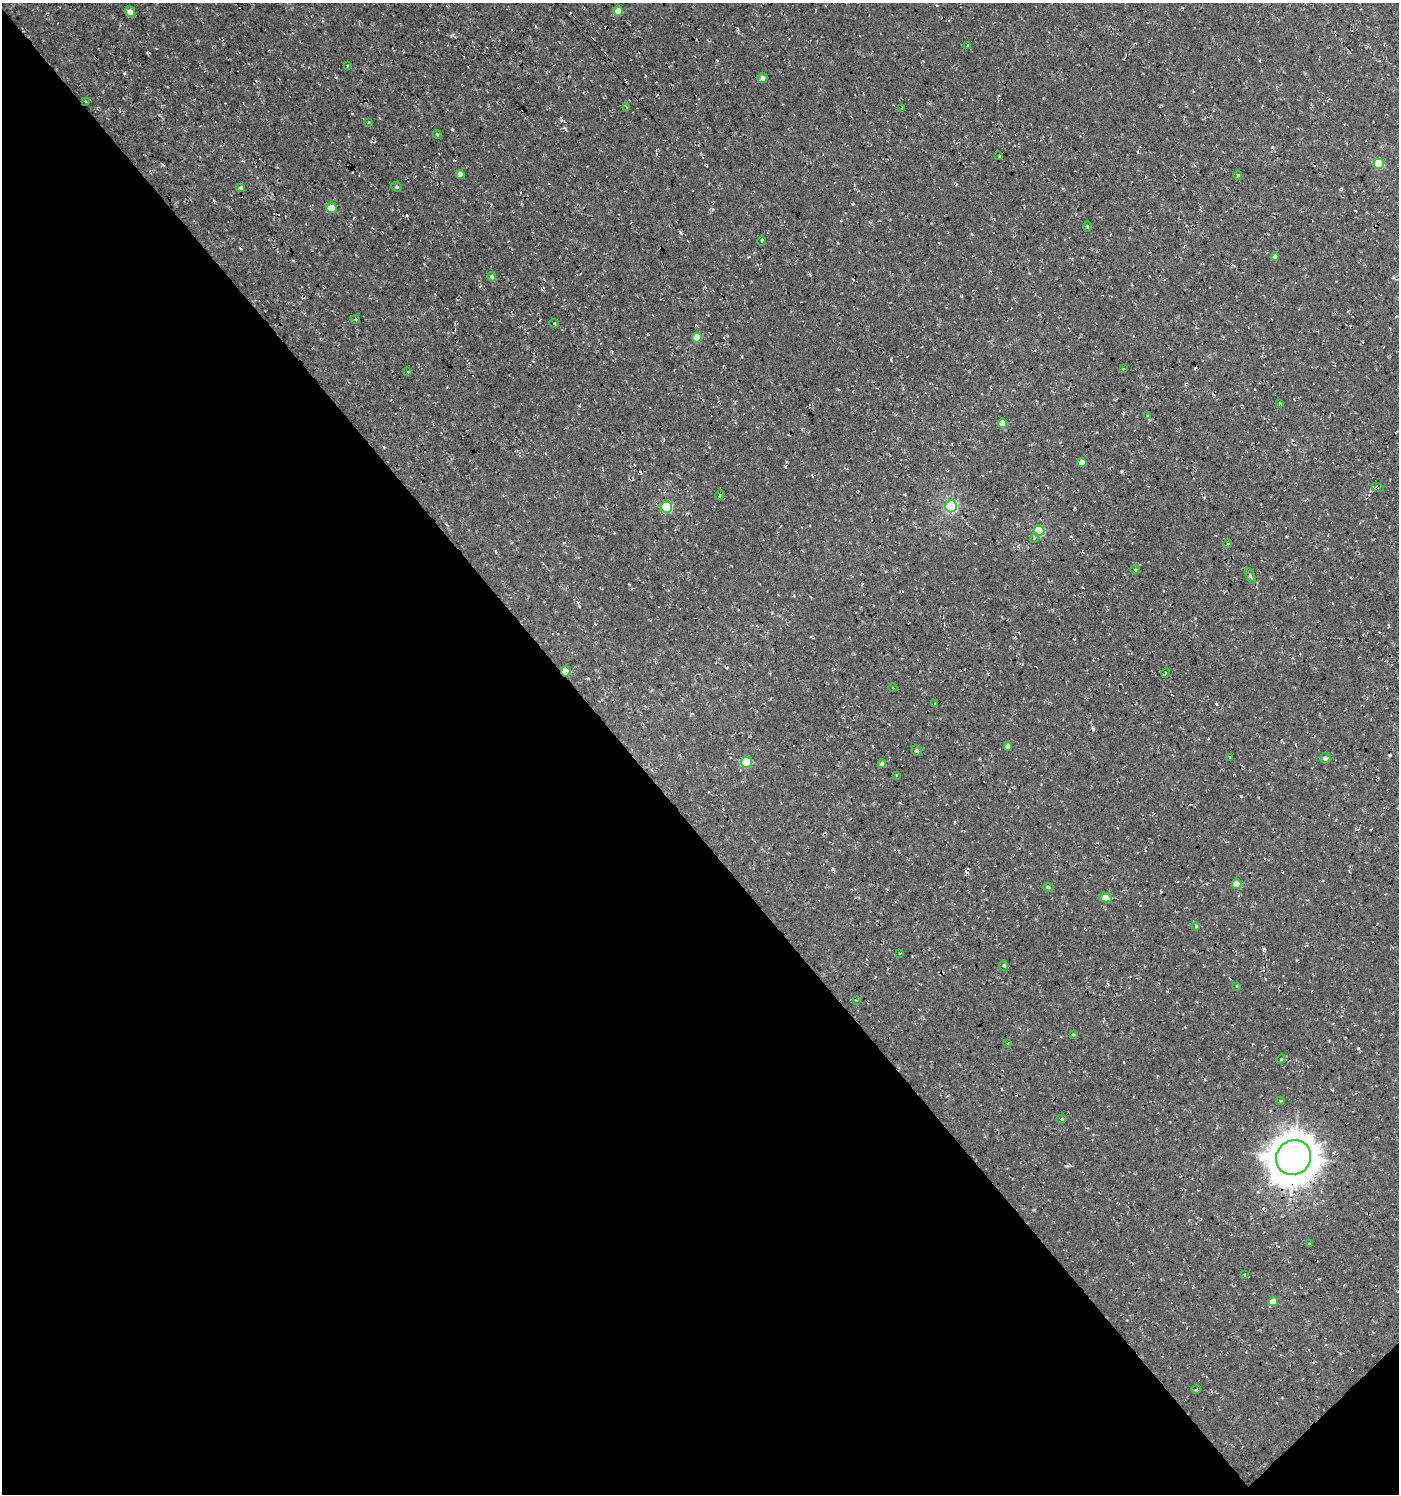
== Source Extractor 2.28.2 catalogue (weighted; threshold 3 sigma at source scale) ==
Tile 14 of 4 x 4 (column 2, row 4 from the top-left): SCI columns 1585-2981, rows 53-1544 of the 6024 x 6064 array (HDU 1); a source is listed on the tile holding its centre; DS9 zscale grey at full resolution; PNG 1401 x 1496 px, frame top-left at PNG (2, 3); each listed source drawn as its Kron ellipse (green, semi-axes under 4 px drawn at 4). Shown black and unused: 45% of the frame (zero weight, under 3 of 4 exposures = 5% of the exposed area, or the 3 px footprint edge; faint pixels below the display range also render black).
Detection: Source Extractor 2.28.2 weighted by HDU 2 'WHT'; one run over the whole footprint, this tile lists its part. Background 5.99e-04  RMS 0.0029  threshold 0.0132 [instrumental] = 3 sigma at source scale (4.5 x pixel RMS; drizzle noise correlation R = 1.50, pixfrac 1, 0.0396/0.0396 arcsec/px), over >= 5 px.
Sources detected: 69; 1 cosmic-ray / hot-pixel residue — neither listed nor drawn; the other 68 listed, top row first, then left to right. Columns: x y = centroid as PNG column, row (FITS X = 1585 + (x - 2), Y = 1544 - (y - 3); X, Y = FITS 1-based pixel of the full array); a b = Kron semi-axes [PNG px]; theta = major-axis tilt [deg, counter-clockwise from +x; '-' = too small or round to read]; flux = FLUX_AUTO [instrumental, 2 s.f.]
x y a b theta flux
618 11 5 4 - 3.8
130 12 5 5 - 1.9
968 45 3 2 - 0.24
347 66 3 2 - 0.26
762 78 5 5 - 1.3
86 101 3 2 - 0.25
627 107 3 2 - 0.34
902 108 3 2 - 0.23
369 122 4 3 - 0.33
437 134 4 3 - 0.3
999 156 3 2 - 0.3
1379 164 5 5 - 13
460 174 4 4 - 1.9
1238 175 4 3 - 0.37
397 187 5 4 - 0.48
241 188 4 3 - 0.52
331 208 5 5 - 3.7
1087 227 5 3 - 0.31
762 241 4 3 - 0.43
1275 257 4 4 - 1.5
492 277 5 4 - 0.8
355 319 4 3 - 0.3
554 324 5 3 - 0.33
697 338 5 5 - 5.4
1123 369 3 2 - 0.23
408 372 4 4 - 0.33
1280 404 3 3 - 0.46
1148 416 4 3 - 0.35
1003 423 4 4 - 4
1082 463 4 4 - 2.6
1377 487 6 4 -19 0.64
720 495 5 3 - 0.28
951 506 6 6 - 42
667 507 5 5 - 22
1039 531 5 5 - 19
1035 538 5 4 - 0.51
1228 544 4 4 - 0.39
1135 570 5 3 - 0.26
1250 576 9 4 -67 0.65
566 671 5 4 - 4.3
1165 673 5 3 - 0.28
893 688 4 3 - 0.25
935 704 3 3 - 0.25
1008 746 4 4 - 1.9
917 750 5 5 - 0.65
1230 757 3 2 - 0.35
1325 758 5 5 - 1.2
746 762 5 5 - 15
882 764 4 4 - 1.5
896 775 4 2 - 0.2
1236 884 5 4 - 4.3
1048 887 5 4 - 0.54
1105 897 6 4 -15 3.9
1196 926 4 3 - 0.35
900 953 3 2 - 0.19
1004 965 5 3 - 0.36
1237 986 4 2 - 0.22
856 1000 3 2 - 0.23
1073 1035 4 4 - 0.37
1008 1043 2 2 - 0.16
1281 1059 5 4 - 0.33
1280 1101 4 3 - 0.47
1062 1119 5 4 - 0.38
1294 1157 18 17 - 780
1309 1243 3 3 - 0.34
1244 1275 4 2 - 0.22
1273 1301 5 4 - 3.9
1196 1390 5 3 - 0.41
Overlapping masked pixels (flux is a lower limit): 3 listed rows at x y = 1377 487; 566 671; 1294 1157
Unlisted compact peaks at least as high as the median listed source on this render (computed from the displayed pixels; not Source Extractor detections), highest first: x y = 1241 796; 452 129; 1358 1048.